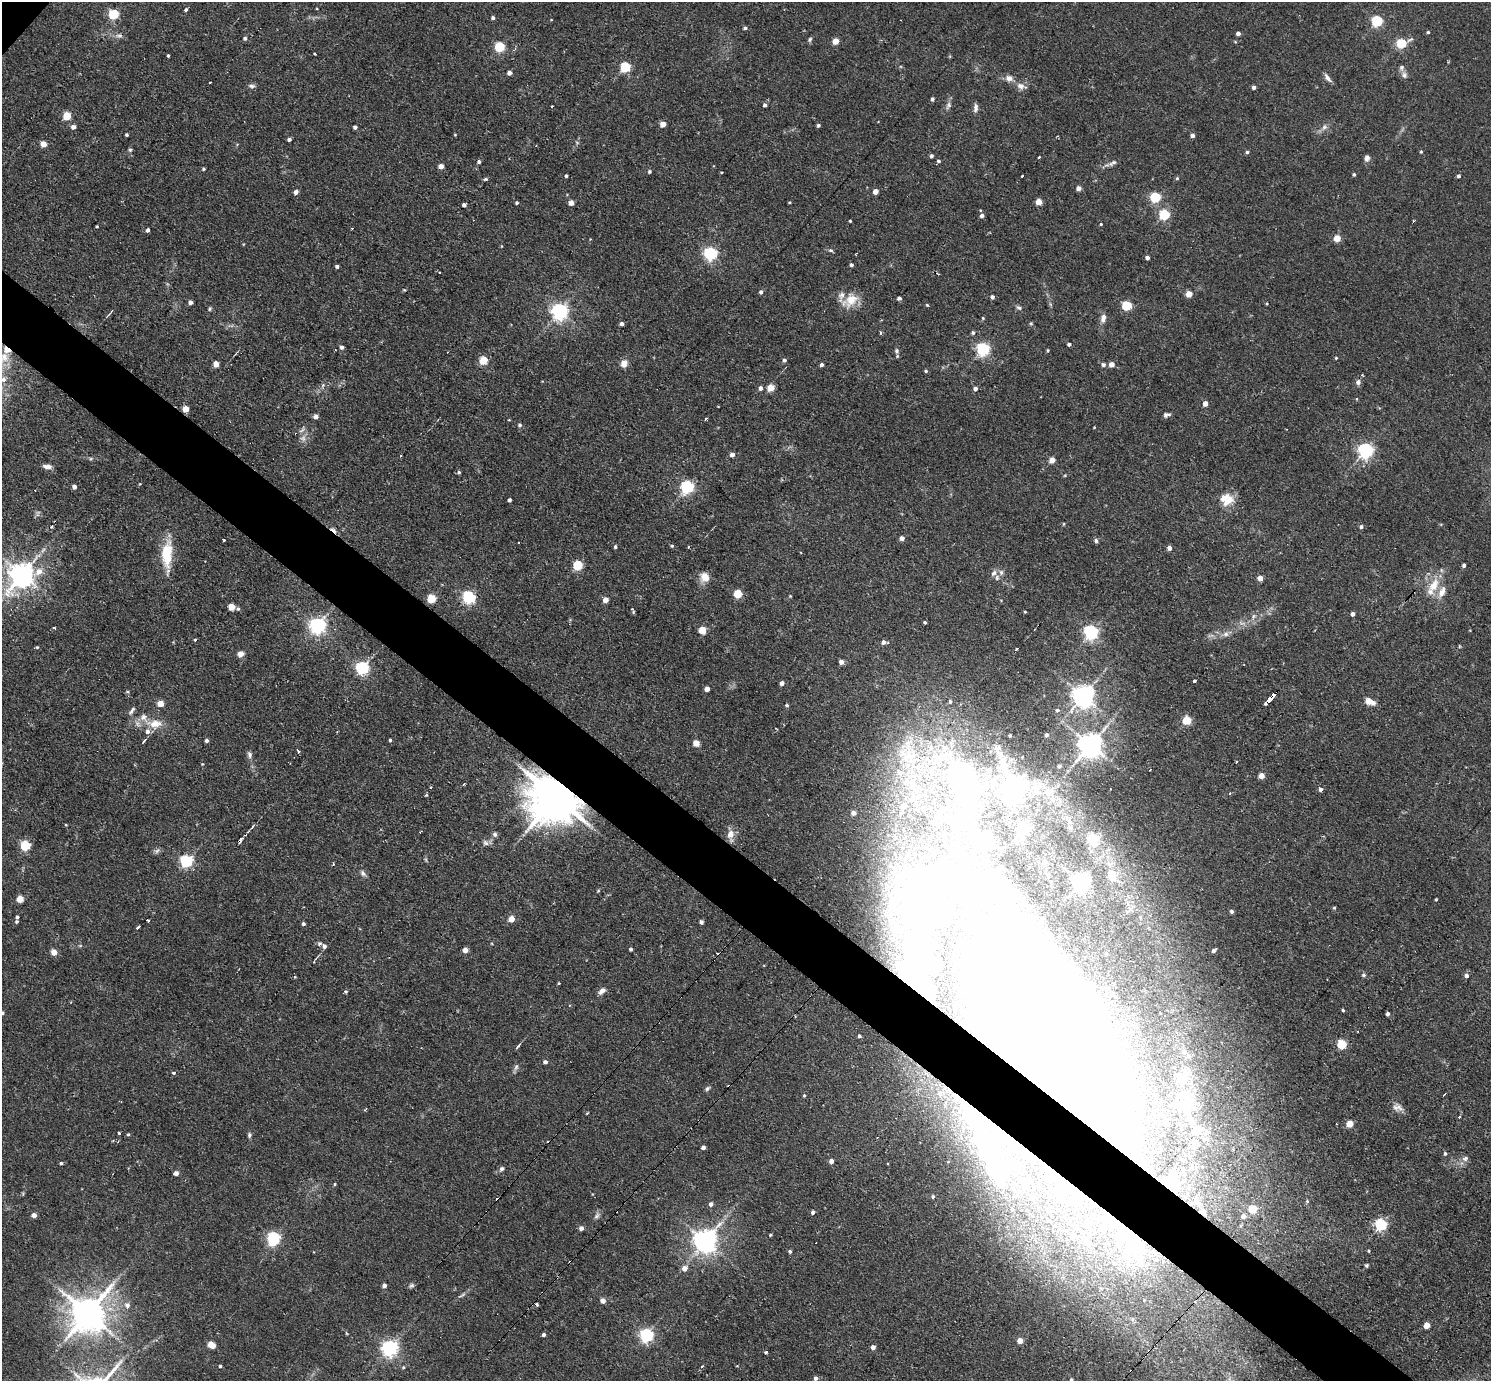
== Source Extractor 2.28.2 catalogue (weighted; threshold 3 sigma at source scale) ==
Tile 6 of 4 x 4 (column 2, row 2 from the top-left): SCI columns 1490-2978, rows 3052-4430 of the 5956 x 5960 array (HDU 1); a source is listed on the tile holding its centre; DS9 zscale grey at full resolution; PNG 1493 x 1383 px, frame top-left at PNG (2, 2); no overlay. Shown black and unused: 5% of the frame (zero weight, under 2 of 3 exposures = <1% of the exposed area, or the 3 px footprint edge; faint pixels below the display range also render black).
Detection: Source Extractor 2.28.2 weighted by HDU 2 'WHT'; one run over the whole footprint, this tile lists its part. Background 0.0314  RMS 0.0043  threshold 0.0196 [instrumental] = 3 sigma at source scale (4.5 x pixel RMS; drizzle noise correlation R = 1.50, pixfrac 1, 0.05/0.05 arcsec/px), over >= 5 px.
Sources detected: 402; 1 too faint to see at this stretch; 33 inside a brighter object's white glare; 14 cosmic-ray / hot-pixel residue — not listed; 22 inside a brighter listed object's ellipse — not listed separately; the other 332 listed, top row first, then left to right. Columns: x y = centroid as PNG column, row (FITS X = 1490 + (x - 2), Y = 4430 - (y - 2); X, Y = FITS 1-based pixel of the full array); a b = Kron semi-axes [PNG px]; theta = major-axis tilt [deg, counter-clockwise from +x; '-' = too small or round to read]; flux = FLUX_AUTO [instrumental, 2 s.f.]
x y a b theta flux
186 10 3 3 - 11
113 14 5 5 - 35
493 18 4 4 - 0.87
1377 21 5 5 - 43
745 28 5 4 - 0.86
1428 32 3 3 - 0.67
1238 33 4 4 - 1.7
119 35 11 5 4 1.5
245 38 5 4 - 1.1
810 39 7 5 73 0.81
1410 39 10 4 31 0.94
835 41 4 4 - 6.5
1401 43 5 5 - 25
499 47 5 5 - 33
314 54 3 3 - 0.8
168 56 3 3 - 3.1
625 67 5 5 - 30
509 73 4 4 - 1.9
1404 75 9 7 -56 1.6
1009 78 10 8 5 2.3
1328 78 12 5 -54 1.7
252 86 10 5 -1 1.2
1021 86 11 9 -29 2.5
1254 87 4 4 - 1.4
932 99 4 3 - 0.92
765 105 4 4 - 1.1
948 105 10 6 56 1.6
552 106 3 2 - 0.91
976 108 11 5 85 1.7
67 116 5 5 - 14
663 124 4 4 - 4.6
818 125 4 4 - 0.87
73 127 5 5 - 2
355 127 4 4 - 1.2
1324 127 9 6 40 1.6
127 135 3 3 - 0.71
455 135 3 3 - 0.36
1192 136 4 4 - 1.5
289 139 4 3 - 1.3
43 144 5 4 - 5.5
130 150 5 5 - 0.63
1247 152 4 4 - 0.71
1421 152 4 3 - 0.45
931 156 4 4 - 0.89
1039 157 3 2 - 0.69
1367 158 7 6 - 1.7
939 161 5 3 - 0.73
479 162 4 4 - 1
1113 163 14 6 27 1.7
441 166 4 4 - 3.4
203 169 4 4 - 0.54
649 172 4 4 - 0.72
1354 174 4 3 - 0.66
566 176 3 3 - 0.7
1459 176 4 3 - 0.9
1177 178 5 4 - 0.53
485 179 5 4 - 0.65
1078 188 4 4 - 2.5
296 192 5 5 - 1.9
875 192 4 4 - 3.6
1155 197 5 5 - 37
789 202 4 2 - 0.42
1039 202 4 4 - 7.6
517 203 4 4 - 0.66
571 203 4 4 - 3.2
464 205 4 3 - 1.2
1164 215 5 5 - 36
982 216 5 4 - 1.4
850 221 3 3 - 0.47
1413 221 3 2 - 0.91
1101 224 3 3 - 0.48
97 226 3 3 - 0.4
148 230 4 4 - 1.2
1337 238 4 4 - 8.3
501 246 4 3 - 0.31
831 250 6 5 - 0.86
710 254 6 5 - 87
1147 258 4 4 - 1.5
851 265 4 4 - 0.96
337 266 4 3 - 1
440 272 3 2 - 0.95
761 292 5 4 - 1.2
1189 294 4 4 - 6.7
992 297 4 4 - 1.3
899 298 4 4 - 1.4
851 300 22 16 50 7.8
190 302 4 4 - 1.7
927 305 5 3 - 0.45
1126 306 5 5 - 27
1019 308 8 5 -30 1.1
210 309 6 4 50 0.62
560 311 6 6 - 160
983 318 4 4 - 0.48
1103 318 11 7 80 2.4
1031 323 6 4 -1 0.47
622 324 4 4 - 1.3
880 333 4 3 - 0.72
973 333 5 5 - 0.91
1069 344 4 4 - 0.97
342 347 4 4 - 1.2
983 349 6 5 - 75
7 350 6 4 -28 10
1048 350 4 4 - 0.45
897 351 8 6 -82 1.2
1336 358 4 3 - 0.46
483 360 5 5 - 17
784 360 4 4 - 1.1
216 364 4 4 - 5.2
624 364 10 8 73 2.8
1112 364 5 4 - 3.2
822 365 4 4 - 1.1
1103 365 5 5 - 1.1
926 371 4 4 - 0.59
1362 375 4 2 - 0.44
3 379 7 6 - 1.4
1358 382 7 6 - 1.5
761 388 5 4 - 1.5
771 388 5 5 - 8.8
975 388 5 4 - 1.6
1205 404 4 4 - 3.7
185 409 4 4 - 6.3
1166 415 9 5 9 1.2
316 416 5 4 - 1.9
706 419 3 3 - 1.3
520 425 5 5 - 0.92
1094 427 2 2 - 0.29
302 430 9 3 45 0.85
303 438 9 6 -1 1.7
1366 451 6 6 - 130
732 455 4 4 - 2.5
1052 460 5 4 - 5.2
47 467 11 5 -9 2.1
459 472 5 4 - 0.67
1065 475 4 3 - 0.41
74 487 5 4 - 1.6
687 487 6 5 - 76
1225 497 17 11 27 5.1
509 500 4 3 - 1.2
1064 524 4 3 - 0.4
51 526 4 4 - 0.88
1361 527 5 4 - 1
902 538 4 4 - 2.3
224 540 3 3 - 1.1
1096 541 5 4 - 1.2
672 546 4 4 - 0.57
615 547 4 4 - 0.77
1169 548 4 4 - 2
165 553 34 13 82 14
578 565 5 5 - 29
1464 565 4 4 - 1.1
39 572 10 7 34 4.4
1001 572 7 6 - 1.3
994 573 9 7 56 1.6
22 575 9 7 53 450
705 577 11 10 - 5
1260 578 4 4 - 3.6
1434 585 21 12 60 8.4
738 594 5 5 - 16
790 596 4 4 - 0.37
468 597 5 5 - 69
431 599 5 5 - 18
605 600 4 4 - 4.3
231 607 5 4 - 8.8
238 609 5 4 - 0.73
634 612 6 3 69 0.55
1025 612 3 3 - 0.4
1353 614 4 4 - 1.7
925 622 3 3 - 0.64
317 626 6 6 - 160
54 628 3 2 - 0.75
702 630 5 5 - 13
1091 632 6 6 - 110
1226 634 8 7 - 1.8
195 640 3 3 - 2.1
884 642 6 5 - 1.8
37 647 4 3 - 0.5
241 654 4 4 - 5.1
841 662 4 4 - 2.6
362 668 6 5 - 81
1195 681 3 3 - 6.6
782 683 4 4 - 2.1
707 689 4 4 - 3.3
1083 696 7 7 - 340
1269 699 8 3 46 14
950 702 6 4 -87 0.79
1370 702 13 7 -20 3.4
160 703 5 4 - 6.4
787 705 4 4 - 0.72
1057 710 5 5 - 1
131 711 11 3 55 1.1
1187 720 5 5 - 18
155 724 22 12 -1 7.7
1046 735 3 3 - 1.3
1010 736 3 3 - 0.59
206 740 4 4 - 1.1
390 740 3 3 - 0.66
144 741 7 3 50 1
696 743 5 4 - 6.6
1090 745 8 7 - 480
298 751 4 3 - 1.2
908 754 65 37 86 81
249 755 8 6 -78 1.4
202 764 4 3 - 0.32
1059 766 4 4 - 1.1
1150 770 2 2 - 0.46
1261 776 4 4 - 4.3
464 784 3 2 - 0.42
962 785 86 41 -73 140
431 787 3 3 - 0.91
1321 789 5 5 - 1.3
1015 792 50 35 -81 45
1230 793 3 3 - 0.93
426 795 4 3 - 0.54
555 797 13 13 - 2300
853 813 4 4 - 2.5
1070 823 6 4 20 0.74
66 825 4 2 - 0.31
252 827 7 3 59 0.64
1022 830 6 5 - 79
495 834 6 6 - 1.1
731 835 14 8 89 3.9
1093 838 11 10 - 9.2
485 843 9 7 -36 1.4
25 846 5 5 - 30
157 851 9 6 39 1.2
186 861 6 5 - 69
1045 862 6 6 - 2.1
363 873 9 6 -50 1.4
1112 875 17 11 -84 5.6
1081 882 6 6 - 190
975 887 66 43 -14 75
598 891 5 3 - 0.44
20 899 4 4 - 9.4
1436 899 3 2 - 0.46
1334 908 5 4 - 0.55
1232 911 4 4 - 1.1
17 917 4 3 - 0.72
511 919 4 4 - 6.9
147 920 3 3 - 1.2
17 922 5 4 - 0.73
701 922 4 4 - 1.3
303 924 4 4 - 0.99
138 927 5 3 - 1.5
319 943 6 5 - 0.92
80 946 6 3 19 0.48
324 946 5 5 - 1.4
631 949 4 3 - 0.97
465 950 4 4 - 3
1214 950 4 3 - 1.1
54 952 5 5 - 4.6
1364 975 6 5 - 0.87
1466 975 5 4 - 1.6
295 977 3 3 - 0.33
559 983 4 3 - 0.41
924 987 19 9 -87 6
346 991 4 4 - 0.64
602 991 9 6 39 2.1
1343 1010 3 3 - 0.66
2 1013 4 3 - 0.69
1388 1014 4 3 - 1.2
859 1036 3 3 - 0.76
1342 1044 5 5 - 25
518 1046 8 3 48 0.79
1184 1052 7 6 - 1.7
1051 1059 147 58 -64 4500
545 1062 4 4 - 1.6
516 1067 10 6 69 1.2
174 1073 4 3 - 1.1
729 1086 3 3 - 1.4
707 1089 7 5 44 0.97
804 1095 5 4 - 0.57
1188 1099 24 11 -83 9.3
1397 1107 14 10 -19 2.6
365 1109 4 3 - 0.6
973 1115 53 24 -57 41
1459 1117 3 2 - 0.8
1166 1122 7 3 -73 0.86
1350 1124 5 4 - 7.6
1197 1130 24 10 22 4.8
119 1133 3 3 - 1.5
128 1134 4 4 - 0.52
249 1135 7 5 89 0.87
703 1147 4 4 - 1.7
1445 1153 5 4 - 0.65
1465 1159 9 7 24 1.6
831 1161 5 4 - 1.9
61 1163 4 3 - 0.7
888 1163 3 2 - 0.5
997 1168 57 36 -73 79
502 1169 7 5 57 1.2
176 1173 4 4 - 2
1170 1183 17 15 46 14
335 1184 4 3 - 0.42
933 1197 5 4 - 0.67
1307 1201 5 4 - 0.6
1197 1202 14 7 -52 3.7
711 1204 5 4 - 1.6
1253 1209 5 5 - 15
813 1212 4 4 - 1.5
34 1215 4 4 - 2.8
597 1216 10 6 53 1.3
1243 1216 5 4 - 1.8
1381 1225 5 5 - 61
581 1228 4 4 - 1.8
770 1235 4 3 - 0.54
273 1238 6 6 - 70
705 1241 8 7 - 400
1139 1248 80 37 -39 84
790 1251 4 4 - 0.74
1369 1251 4 4 - 0.52
1366 1265 6 5 - 0.68
684 1268 6 6 - 2.8
411 1285 7 6 - 0.92
384 1286 4 4 - 1.6
462 1295 13 3 26 1
603 1301 7 6 - 1.6
127 1305 8 7 - 2.1
88 1313 11 10 - 1100
1427 1325 4 4 - 6.1
346 1333 5 3 - 0.43
544 1335 4 4 - 0.95
646 1336 5 5 - 90
1020 1341 4 4 - 4.7
211 1345 7 5 -27 5
873 1347 4 4 - 2.1
390 1348 6 6 - 150
766 1352 3 3 - 6.8
220 1366 3 3 - 0.67
702 1366 3 3 - 0.69
403 1367 5 4 - 0.61
815 1378 5 4 - 1.4
1071 1380 4 4 - 0.87
Overlapping masked pixels (flux is a lower limit): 10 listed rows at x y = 7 350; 185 409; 1269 699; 555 797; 1051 1059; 729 1086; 973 1115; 997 1168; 1170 1183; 1139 1248
Isophote crosses this tile's border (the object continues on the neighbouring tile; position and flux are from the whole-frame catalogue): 2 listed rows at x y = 2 1013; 1071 1380